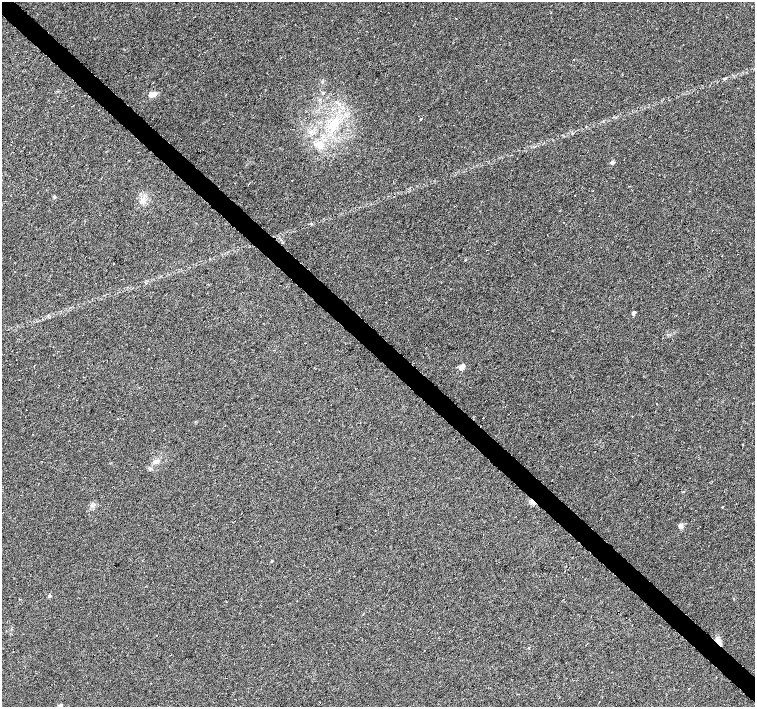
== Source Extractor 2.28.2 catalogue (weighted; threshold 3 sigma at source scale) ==
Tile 6 of 4 x 4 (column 2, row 2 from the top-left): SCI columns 1507-3012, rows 2976-4385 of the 6024 x 6018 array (HDU 1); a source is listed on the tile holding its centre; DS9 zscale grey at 2 x 2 block average (1 PNG px = mean of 2 x 2 image px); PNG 757 x 709 px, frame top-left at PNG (2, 2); no overlay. Shown black and unused: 4% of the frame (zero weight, under 3 of 6 exposures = <1% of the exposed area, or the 3 px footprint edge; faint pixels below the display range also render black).
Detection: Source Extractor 2.28.2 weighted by HDU 2 'WHT'; one run over the whole footprint, this tile lists its part. Background 0.00247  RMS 0.0037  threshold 0.0151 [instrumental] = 3 sigma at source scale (4.09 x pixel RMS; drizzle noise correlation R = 1.36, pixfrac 0.8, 0.0396/0.0396 arcsec/px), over >= 5 px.
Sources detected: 24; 1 cosmic-ray / hot-pixel residue — not listed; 1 inside a brighter listed object's ellipse — not listed separately; the other 22 listed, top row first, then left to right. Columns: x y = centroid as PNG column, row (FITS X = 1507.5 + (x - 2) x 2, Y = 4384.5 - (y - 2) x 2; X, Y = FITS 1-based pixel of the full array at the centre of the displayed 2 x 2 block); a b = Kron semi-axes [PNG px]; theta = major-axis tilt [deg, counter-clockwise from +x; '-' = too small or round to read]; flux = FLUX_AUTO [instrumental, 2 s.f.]
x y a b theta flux
151 95 7 6 - 4.5
421 119 2 2 - 0.65
334 124 15 7 47 14
320 146 8 7 - 5.3
129 160 2 2 - 0.31
612 162 2 2 - 4.4
54 197 4 3 - 0.85
737 254 2 2 - 0.27
113 264 2 2 - 0.76
633 313 2 2 - 5.3
461 367 3 3 - 16
742 444 3 2 - 0.41
156 461 8 4 29 2.6
532 502 5 4 - 3
92 505 4 2 - 0.93
681 526 5 4 - 2.9
272 561 2 2 - 1
50 596 2 2 - 2.8
226 602 2 2 - 0.24
717 640 7 5 60 3.3
689 689 2 2 - 0.59
60 705 5 3 - 1.2
Overlapping masked pixels (flux is a lower limit): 2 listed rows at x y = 532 502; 717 640
Diffuse or blended objects may show on this block-average render without a row.